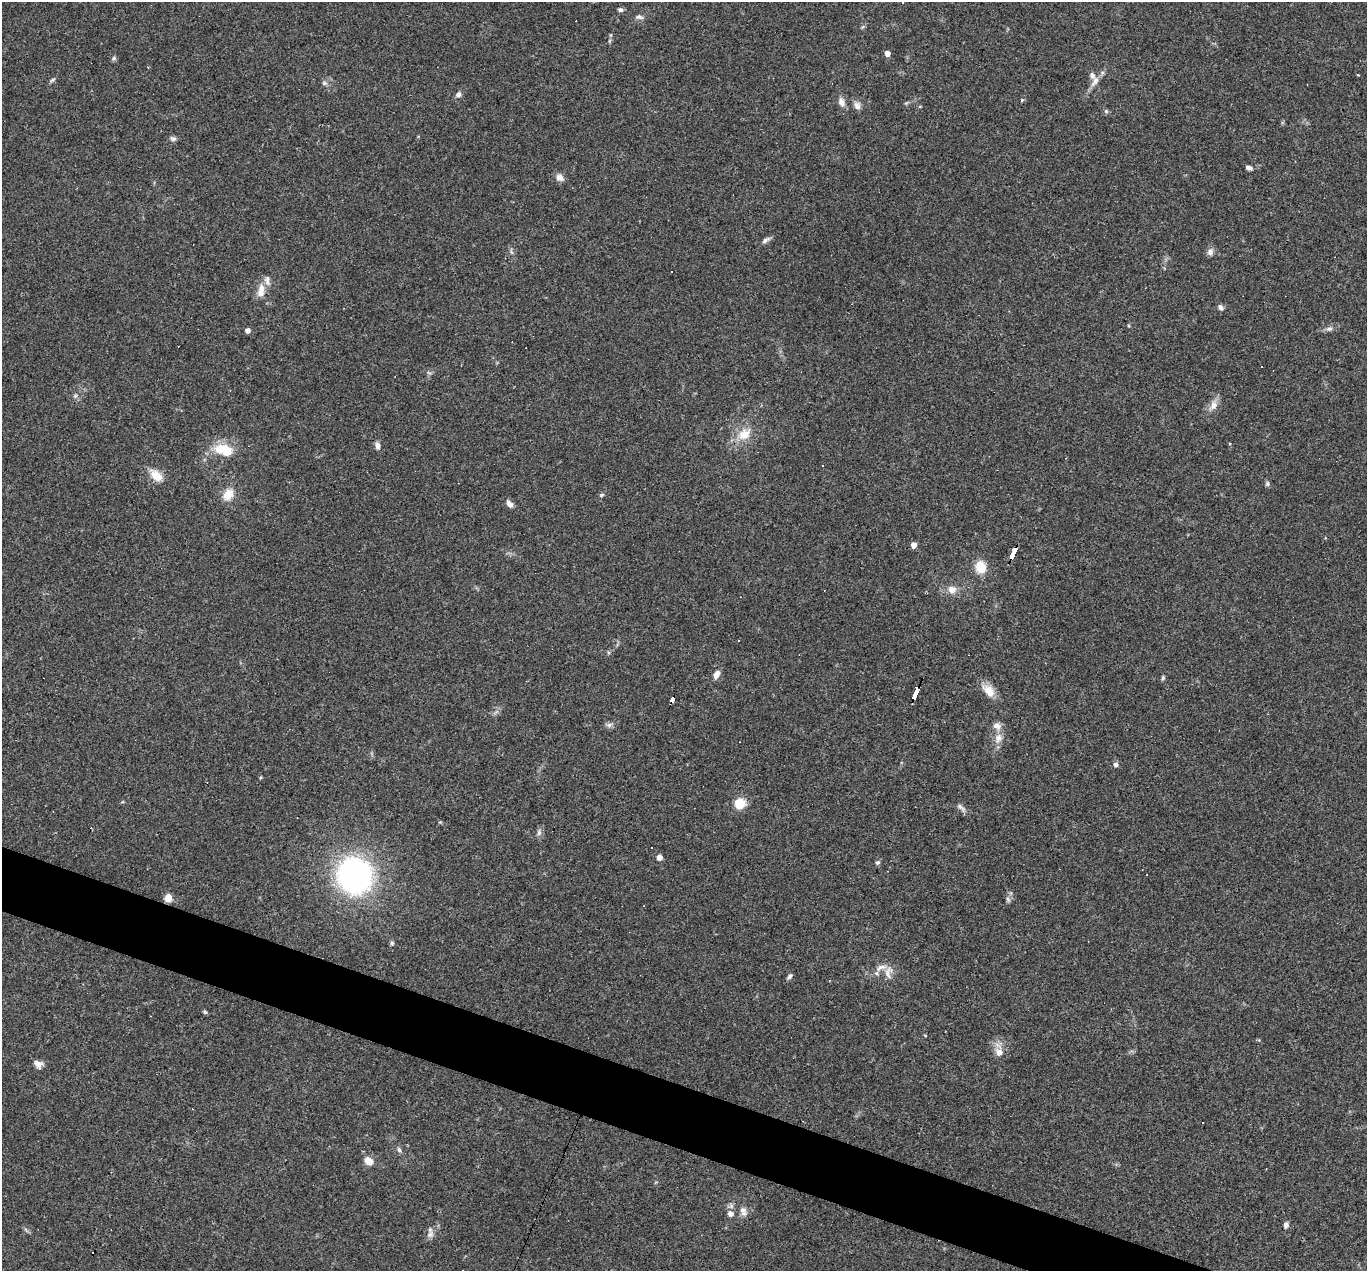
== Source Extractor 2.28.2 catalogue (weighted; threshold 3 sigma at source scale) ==
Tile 6 of 4 x 4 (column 2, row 2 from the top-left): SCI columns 1366-2730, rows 2804-4072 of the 5459 x 5474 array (HDU 1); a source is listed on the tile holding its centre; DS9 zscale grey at full resolution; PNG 1369 x 1273 px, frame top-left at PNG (2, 2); no overlay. Shown black and unused: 4% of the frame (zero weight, under 3 of 4 exposures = <1% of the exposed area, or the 3 px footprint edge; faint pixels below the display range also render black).
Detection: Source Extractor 2.28.2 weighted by HDU 2 'WHT'; one run over the whole footprint, this tile lists its part. Background 0.0574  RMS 0.0051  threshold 0.0231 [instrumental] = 3 sigma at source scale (4.5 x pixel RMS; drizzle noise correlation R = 1.50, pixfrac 1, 0.05/0.05 arcsec/px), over >= 5 px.
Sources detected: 87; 16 cosmic-ray / hot-pixel residue — not listed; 5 inside a brighter listed object's ellipse — not listed separately; the other 66 listed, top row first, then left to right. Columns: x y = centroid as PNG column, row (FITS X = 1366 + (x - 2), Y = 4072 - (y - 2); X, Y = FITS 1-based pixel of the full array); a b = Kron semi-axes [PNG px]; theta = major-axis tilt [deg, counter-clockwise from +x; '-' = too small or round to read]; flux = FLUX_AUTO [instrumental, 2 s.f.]
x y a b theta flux
903 2 3 3 - 11
620 10 7 5 -13 1.2
639 17 11 6 -7 1.7
887 53 5 4 - 3.6
114 58 7 5 29 0.98
148 67 3 3 - 0.35
52 80 9 4 30 0.9
1095 82 18 7 58 3.8
324 83 7 6 - 1.2
458 94 7 6 - 1.8
1022 100 5 4 - 0.53
841 102 12 8 -65 3
857 106 11 9 -75 2.5
920 106 5 3 - 0.46
1106 111 6 4 -46 0.83
173 139 8 6 -20 1.3
1249 168 8 4 -21 1.7
560 178 11 9 -39 2.8
766 240 13 5 33 1.7
1210 252 10 8 73 2.1
261 291 19 9 80 6
1221 307 7 6 - 1.6
1329 329 9 7 8 1.7
248 330 4 4 - 2.7
75 396 6 4 44 0.82
1213 405 13 8 79 3.6
744 434 19 14 32 8.9
377 445 9 6 -86 2.1
224 450 23 13 -20 14
156 476 15 9 -40 7.8
1267 484 7 6 - 1.1
228 494 11 9 59 8.1
601 495 7 4 27 0.8
509 504 11 6 -49 2.3
914 545 5 4 - 4.1
1013 553 13 4 65 160
980 567 12 10 -79 9.9
952 590 10 10 - 4.1
716 674 11 7 63 2.7
1163 678 6 4 70 0.81
988 690 20 11 -45 6.3
915 693 11 3 66 180
672 699 6 4 60 58
609 725 8 6 2 1.5
998 738 15 9 70 4.4
1116 764 6 5 - 1.5
740 804 11 10 - 9.6
961 808 16 5 -44 2
539 833 8 6 89 1.6
659 857 4 4 - 4.1
877 862 6 5 - 1
354 875 29 27 -69 140
168 898 10 8 81 3.6
1008 899 9 4 -67 1.1
392 943 6 5 - 0.95
888 972 18 10 75 4.5
790 976 8 5 46 1.3
205 1012 5 5 - 0.75
999 1052 11 10 - 4.2
38 1064 12 8 -32 2.9
399 1150 7 5 -86 1.2
368 1161 9 7 -43 5.6
743 1210 10 8 -24 2.8
730 1213 8 8 - 2.7
1286 1225 7 6 - 1.7
430 1234 10 6 21 2
Overlapping masked pixels (flux is a lower limit): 3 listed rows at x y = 1013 553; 915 693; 672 699
Isophote crosses this tile's border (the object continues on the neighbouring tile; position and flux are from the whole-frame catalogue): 1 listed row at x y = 903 2